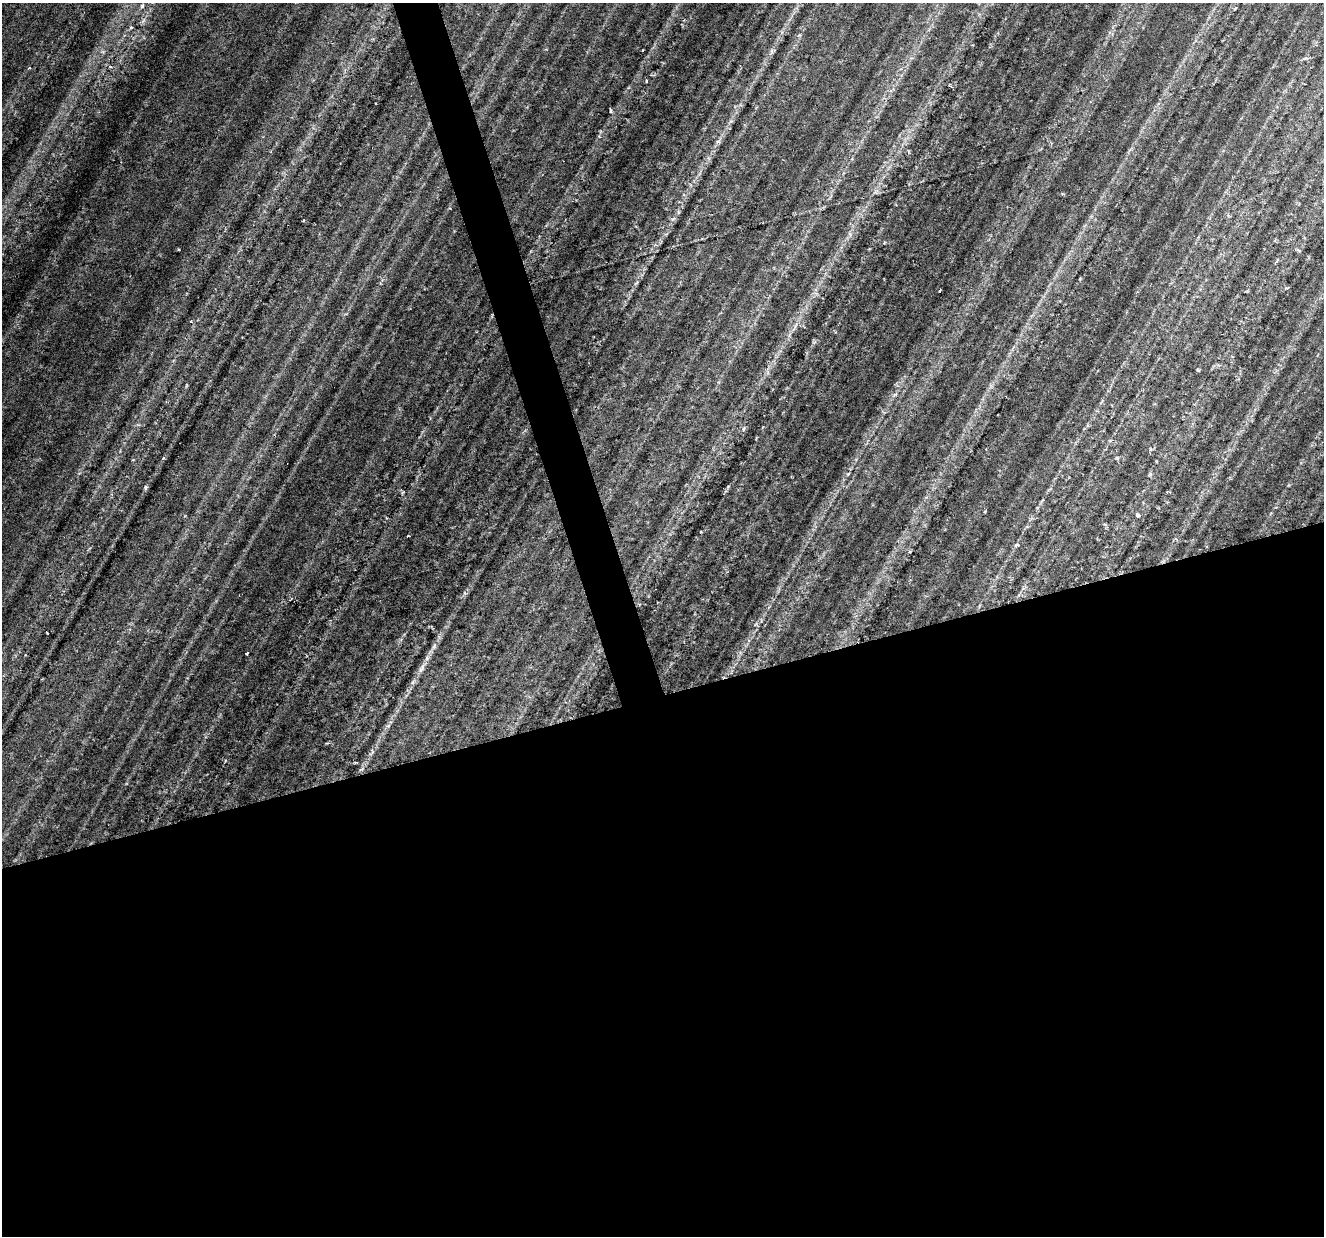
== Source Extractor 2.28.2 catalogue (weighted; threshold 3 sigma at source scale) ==
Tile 15 of 4 x 4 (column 3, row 4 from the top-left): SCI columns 2645-3966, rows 58-1291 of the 5293 x 5112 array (HDU 1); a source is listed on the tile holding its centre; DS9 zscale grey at full resolution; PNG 1326 x 1238 px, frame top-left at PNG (2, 3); no overlay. Shown black and unused: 46% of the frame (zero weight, under 3 of 6 exposures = <1% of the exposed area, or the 3 px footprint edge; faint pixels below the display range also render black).
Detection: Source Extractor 2.28.2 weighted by HDU 2 'WHT'; one run over the whole footprint, this tile lists its part. Background 0.0394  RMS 0.0029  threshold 0.012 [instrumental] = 3 sigma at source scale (4.09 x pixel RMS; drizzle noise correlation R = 1.36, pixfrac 0.8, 0.0396/0.0396 arcsec/px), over >= 5 px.
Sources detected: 17; all 17 listed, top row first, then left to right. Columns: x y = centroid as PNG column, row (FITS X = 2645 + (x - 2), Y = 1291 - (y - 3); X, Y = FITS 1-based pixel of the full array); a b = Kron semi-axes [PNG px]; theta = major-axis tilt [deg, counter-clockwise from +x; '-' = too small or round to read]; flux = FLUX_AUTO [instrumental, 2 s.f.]
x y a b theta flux
142 6 7 5 79 0.71
131 27 5 3 - 0.32
29 68 4 3 - 0.23
646 81 4 3 - 0.21
610 111 6 3 -81 0.33
450 208 3 3 - 0.26
303 221 3 2 - 0.25
178 249 3 2 - 0.29
191 322 4 3 - 0.25
743 429 6 3 71 0.36
163 458 4 3 - 0.27
145 487 6 5 - 0.5
985 511 3 3 - 0.26
1138 515 5 4 - 0.64
47 633 3 2 - 0.31
247 653 3 2 - 0.42
422 668 16 4 64 1.4
Unlisted compact peaks at least as high as the median listed source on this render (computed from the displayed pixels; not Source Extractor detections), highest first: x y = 895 394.